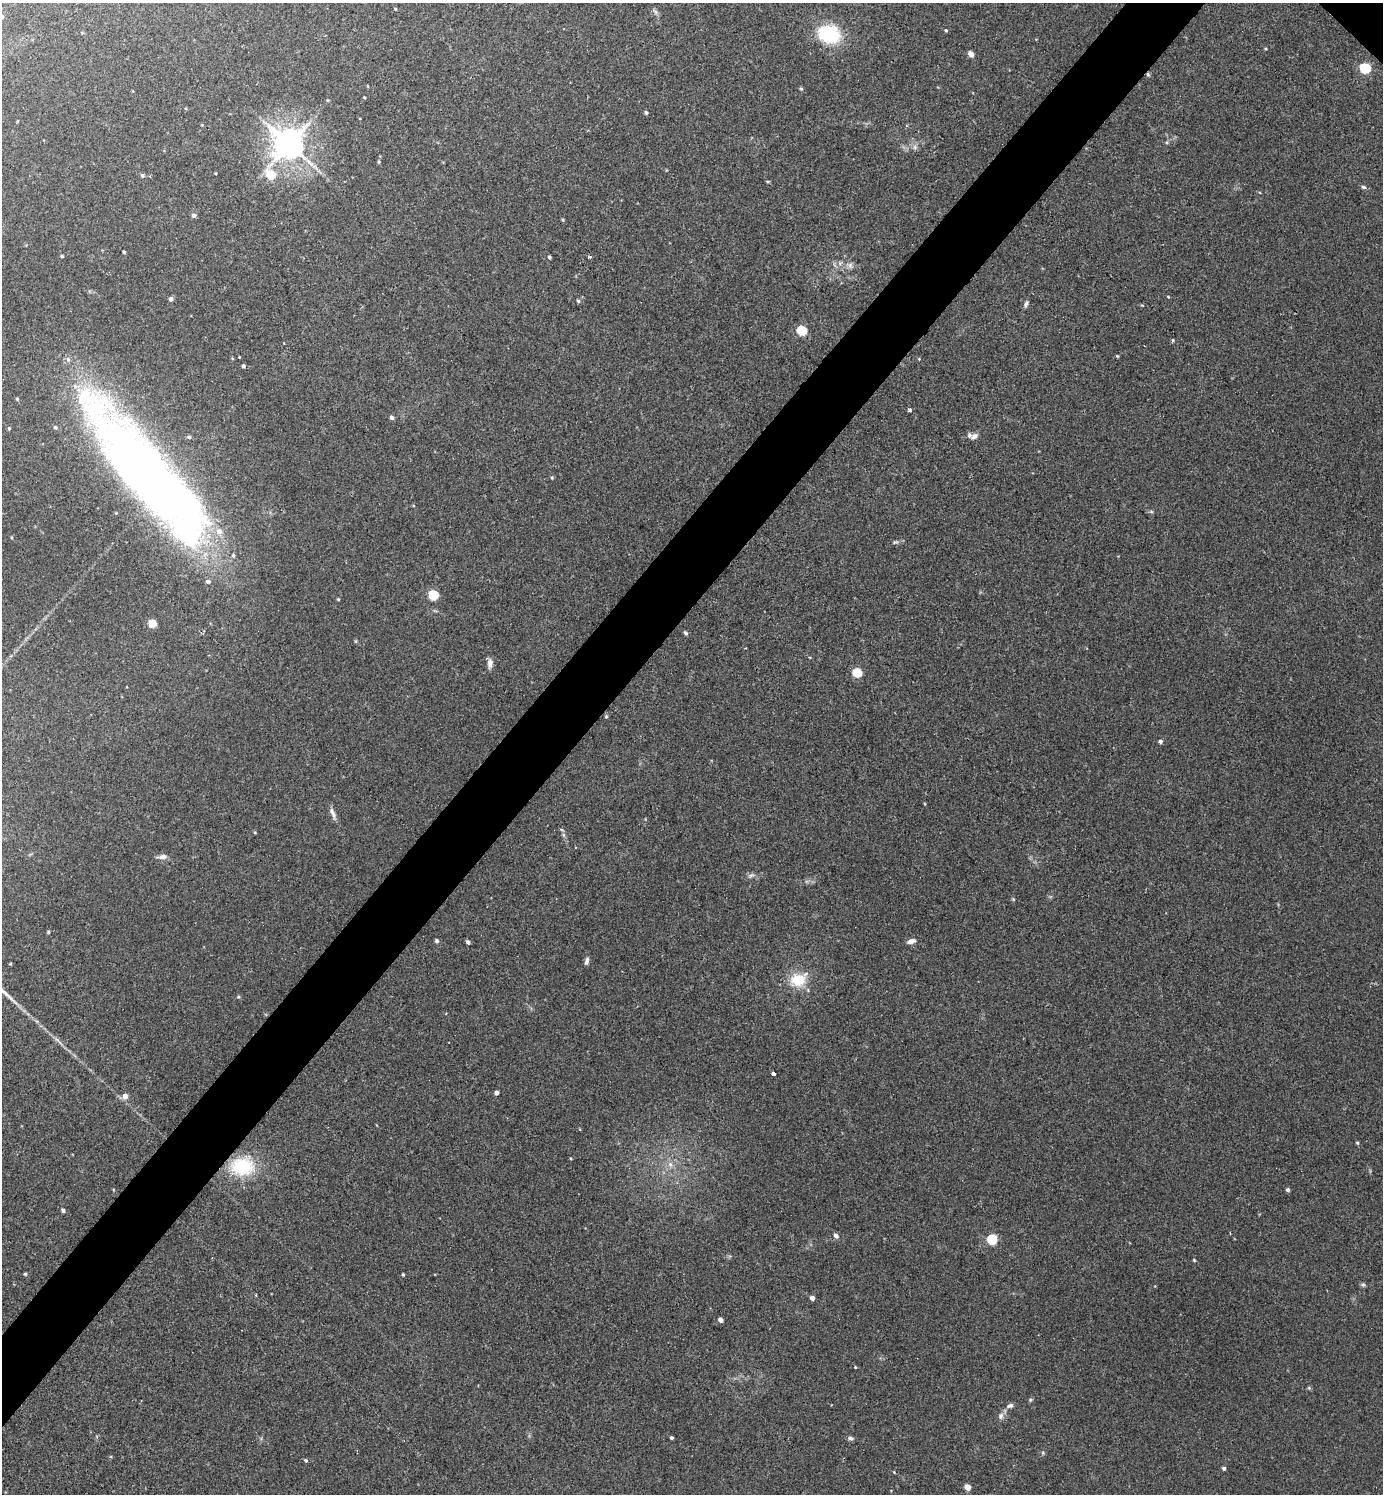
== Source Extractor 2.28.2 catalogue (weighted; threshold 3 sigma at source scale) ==
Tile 7 of 4 x 4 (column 3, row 2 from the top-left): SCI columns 3089-4469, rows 3026-4517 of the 6045 x 6042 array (HDU 1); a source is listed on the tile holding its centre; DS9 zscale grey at full resolution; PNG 1385 x 1496 px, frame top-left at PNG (2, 3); no overlay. Shown black and unused: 5% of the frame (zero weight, under 2 of 3 exposures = <1% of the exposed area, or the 3 px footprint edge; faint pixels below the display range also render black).
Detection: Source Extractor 2.28.2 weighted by HDU 2 'WHT'; one run over the whole footprint, this tile lists its part. Background 0.0433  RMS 0.0074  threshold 0.0333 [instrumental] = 3 sigma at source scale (4.5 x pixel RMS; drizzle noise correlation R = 1.50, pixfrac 1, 0.05/0.05 arcsec/px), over >= 5 px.
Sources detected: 91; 4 inside a brighter object's white glare — not listed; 4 inside a brighter listed object's ellipse — not listed separately; the other 83 listed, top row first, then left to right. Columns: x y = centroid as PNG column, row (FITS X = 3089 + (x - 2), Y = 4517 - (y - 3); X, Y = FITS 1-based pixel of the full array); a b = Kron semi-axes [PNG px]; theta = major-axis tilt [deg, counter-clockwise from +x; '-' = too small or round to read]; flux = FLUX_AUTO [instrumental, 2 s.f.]
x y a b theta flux
655 12 8 5 -59 1.8
2 16 4 4 - 1.7
946 30 4 3 - 0.77
829 34 24 18 -20 42
971 54 5 4 - 6.4
1365 68 6 5 - 68
1148 74 6 4 -69 1.1
801 89 6 4 -2 0.84
364 97 4 2 - 0.52
646 112 5 4 - 1.2
289 144 10 9 - 1200
915 147 6 6 - 1.9
379 162 4 4 - 0.79
142 175 5 4 - 1.5
271 175 6 5 - 30
768 181 5 3 - 0.76
1363 187 7 4 -26 1.4
194 215 5 5 - 2
124 252 3 3 - 0.89
62 256 4 3 - 1
549 257 4 3 - 1.2
589 257 3 3 - 1.5
850 265 7 6 - 2.3
1168 297 4 3 - 0.56
171 299 5 4 - 2.3
578 301 5 5 - 1.2
1026 304 8 5 68 1.8
802 330 6 5 - 36
1173 340 5 3 - 0.73
1117 356 3 3 - 0.71
243 366 4 4 - 1.3
17 399 4 4 - 0.84
910 410 3 3 - 4
392 417 5 5 - 1.8
55 427 6 5 - 1.2
9 428 4 4 - 0.82
974 436 9 6 39 2.7
189 437 5 5 - 1
141 473 194 43 -56 550
895 542 10 3 10 1.3
433 595 5 5 - 45
338 599 4 3 - 0.74
152 623 5 5 - 20
685 633 5 4 - 1.6
490 663 12 7 81 3.4
857 673 5 5 - 32
606 717 5 4 - 0.92
1160 741 5 5 - 1.5
332 813 16 5 -66 3.7
162 857 13 6 6 3.2
751 875 9 4 13 1.6
48 932 4 4 - 0.85
437 941 5 4 - 1.4
911 941 10 5 18 3.3
468 942 4 4 - 2.4
587 961 10 5 76 2.1
798 980 21 16 25 20
238 997 5 3 - 0.73
774 1074 4 3 - 8.6
496 1093 4 4 - 3.7
125 1096 5 5 - 5.5
1357 1143 5 4 - 0.92
670 1164 9 6 -74 3.2
242 1166 31 22 -3 36
1288 1190 4 4 - 1.4
63 1210 4 4 - 2
836 1236 5 5 - 3
992 1239 6 5 - 49
1194 1260 5 3 - 0.7
25 1274 4 4 - 0.91
403 1274 4 3 - 0.69
1363 1285 6 5 - 1.2
812 1298 4 4 - 3.8
720 1320 4 4 - 3.8
855 1367 3 3 - 0.62
1030 1400 5 4 - 0.98
1010 1406 9 6 23 2.3
1001 1416 10 7 75 3
671 1438 3 3 - 1.5
851 1438 8 5 -9 1.7
306 1460 5 4 - 1
1224 1468 4 4 - 1.6
967 1487 5 4 - 8.5
Overlapping masked pixels (flux is a lower limit): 1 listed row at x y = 1148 74
Isophote crosses this tile's border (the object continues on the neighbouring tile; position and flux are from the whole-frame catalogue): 1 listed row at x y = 2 16